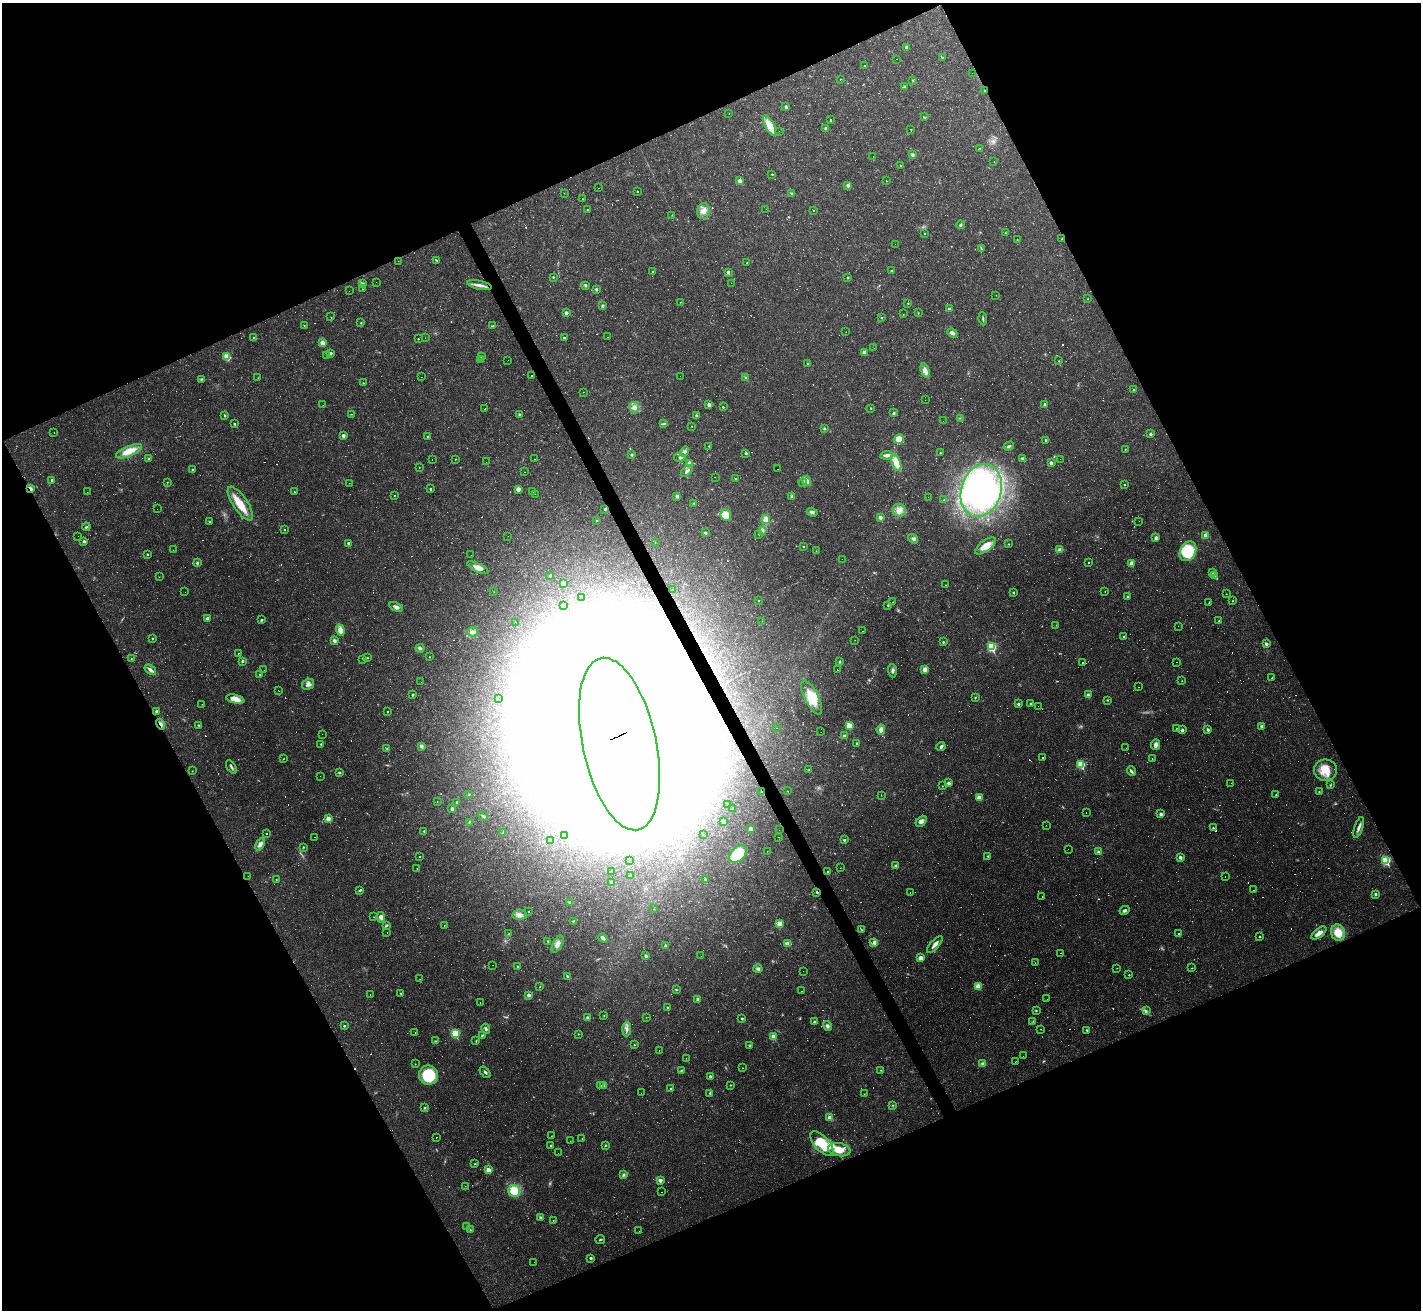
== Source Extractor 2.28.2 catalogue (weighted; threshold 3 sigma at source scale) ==
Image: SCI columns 1-5675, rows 284-5513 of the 5675 x 5664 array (HDU 1 of 3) = the unmasked area's bounding box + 8 px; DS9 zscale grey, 4 x 4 block average (1 PNG px = mean of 4 x 4 image px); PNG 1423 x 1312 px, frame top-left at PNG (2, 3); each listed source drawn as its Kron ellipse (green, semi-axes under 4 px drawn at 4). Shown black and unused: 45% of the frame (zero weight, under 2 of 3 exposures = <1% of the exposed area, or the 3 px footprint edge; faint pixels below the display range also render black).
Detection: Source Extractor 2.28.2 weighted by HDU 2 'WHT'. Background 0.0411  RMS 0.0068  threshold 0.0304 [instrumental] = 3 sigma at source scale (4.5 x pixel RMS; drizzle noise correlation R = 1.50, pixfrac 1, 0.05/0.05 arcsec/px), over >= 5 px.
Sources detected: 1336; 211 too faint to see at this stretch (4 x 4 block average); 93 inside a brighter object's white glare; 444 cosmic-ray / hot-pixel residue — neither listed nor drawn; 2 coinciding with a brighter row at this scale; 8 inside a brighter listed object's ellipse — not listed separately; of the other 578, all 500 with FLUX_AUTO >= 0.768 (the completeness limit of this list) listed and drawn (78 fainter detections not listed), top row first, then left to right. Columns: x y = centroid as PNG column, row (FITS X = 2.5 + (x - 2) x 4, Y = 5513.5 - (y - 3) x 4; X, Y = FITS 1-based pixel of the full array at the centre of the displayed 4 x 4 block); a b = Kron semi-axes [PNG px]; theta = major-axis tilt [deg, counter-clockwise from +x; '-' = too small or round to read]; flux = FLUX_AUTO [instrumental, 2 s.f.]
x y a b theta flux
907 47 2 2 - 18
942 57 2 2 - 5
896 59 2 2 - 9.2
865 66 2 2 - 3
972 73 2 2 - 1.8
840 79 2 2 - 2.4
913 80 2 2 - 3
904 87 2 2 - 8.5
985 91 2 2 - 4.9
786 107 2 2 - 11
729 113 2 2 - 1.5
925 117 2 2 - 3.2
830 120 2 2 - 6.7
769 125 11 5 -63 60
826 128 2 2 - 22
911 129 2 2 - 2
779 131 2 2 - 1.8
980 148 2 2 - 1.9
912 155 2 2 - 31
873 157 2 2 - 0.91
994 162 2 2 - 0.97
900 165 2 2 - 3.1
772 174 2 2 - 2.4
740 181 2 2 - 37
886 181 2 2 - 1.6
848 185 2 2 - 21
599 188 2 2 - 1.4
637 191 2 2 - 4
564 193 2 2 - 1.8
791 193 3 2 - 4.4
582 199 2 2 - 1.9
766 209 2 2 - 0.9
587 210 2 2 - 4.9
814 210 2 2 - 2.8
703 211 8 6 79 29
672 215 2 2 - 1
960 225 4 2 - 5.4
924 233 2 2 - 2.6
1005 233 2 2 - 4.1
1062 239 2 2 - 2.2
1017 240 2 2 - 2.2
895 244 2 2 - 12
981 249 3 2 - 4.4
436 260 4 2 - 4.1
398 261 2 2 - 1.1
747 263 2 2 - 3
891 271 2 2 - 3
652 272 2 2 - 4
728 272 2 2 - 15
553 277 2 2 - 4.4
848 277 2 2 - 8.2
376 282 2 2 - 0.97
731 283 2 2 - 1.1
363 284 2 2 - 13
479 285 13 3 -11 24
586 285 3 2 - 6.2
362 289 2 2 - 1.7
596 289 3 3 - 5.6
349 291 2 2 - 0.88
996 295 2 2 - 1.2
1088 299 2 2 - 1.5
680 302 2 2 - 1.5
908 303 2 2 - 3.2
602 306 3 3 - 6.6
949 309 2 2 - 16
566 313 2 2 - 25
918 313 2 2 - 1.7
903 314 2 2 - 1.1
331 317 2 2 - 1.2
882 318 2 2 - 8
983 319 7 2 -83 6.7
361 323 3 2 - 3.1
304 325 2 2 - 2.4
493 326 4 2 - 4
846 332 2 2 - 0.89
952 333 5 3 - 14
608 337 2 2 - 1.2
254 338 2 2 - 4.3
425 338 2 2 - 1.1
564 338 2 2 - 10
418 339 2 2 - 4
323 343 2 2 - 56
874 348 2 2 - 0.85
864 352 3 2 - 13
330 353 2 2 - 11
326 356 2 2 - 1.3
227 357 3 3 - 79
481 357 2 2 - 1.8
480 360 2 2 - 1.5
508 360 2 2 - 12
1059 361 2 2 - 3.1
808 364 2 2 - 2
925 371 7 4 -72 28
532 376 2 2 - 4.6
680 376 2 2 - 8.8
421 377 2 2 - 0.8
258 378 2 2 - 1.1
746 378 3 2 - 5.5
202 379 3 2 - 3.8
363 383 2 2 - 2.5
1133 389 2 2 - 3.5
583 392 2 2 - 1.1
925 400 2 2 - 1.2
1045 404 2 2 - 15
323 405 2 2 - 2.2
709 405 2 2 - 21
634 407 5 5 - 21
723 407 2 2 - 3.5
871 408 2 2 - 5.9
485 409 2 2 - 35
894 413 2 2 - 13
351 414 3 2 - 2
519 414 2 2 - 10
696 415 3 2 - 4.2
225 416 2 2 - 6.5
960 418 2 2 - 2
943 421 2 2 - 5
664 423 4 2 - 4.6
234 424 2 2 - 7
692 426 2 2 - 3.6
824 428 2 2 - 9.3
54 432 2 2 - 0.91
1150 434 2 2 - 11
343 436 2 2 - 21
427 437 2 2 - 4.2
899 439 5 4 - 75
1046 440 2 2 - 7
709 446 3 2 - 2.4
1009 446 5 2 - 7.4
1125 449 2 2 - 2.1
129 451 14 5 23 72
685 452 5 3 - 11
746 453 2 2 - 7.4
940 453 2 2 - 4.6
632 455 2 2 - 10
886 455 6 3 6 21
680 457 6 2 -3 6.6
149 458 3 2 - 4.4
432 459 2 2 - 1.7
455 459 2 2 - 2.2
535 459 2 2 - 1.1
1023 459 4 2 - 5.7
1060 459 2 2 - 0.83
486 462 2 2 - 1.1
896 462 9 4 -68 72
1051 463 2 2 - 29
689 464 2 2 - 32
419 467 2 2 - 1.8
778 469 2 2 - 36
193 470 2 2 - 9.2
687 471 7 3 44 14
525 472 2 2 - 1.5
715 477 2 2 - 0.8
735 478 2 2 - 75
52 480 2 2 - 13
806 481 5 4 - 32
167 482 2 2 - 2.2
349 483 2 2 - 0.98
803 483 4 2 - 3.9
1125 484 2 2 - 3.3
30 489 3 2 - 37
430 489 2 2 - 7.6
518 489 2 2 - 33
981 490 27 20 73 730
87 492 2 2 - 3.4
294 492 2 2 - 6.5
533 492 2 2 - 0.77
535 494 2 2 - 2.7
394 495 2 2 - 2.6
677 496 2 2 - 20
792 496 3 3 - 5.5
928 497 2 2 - 0.86
944 500 2 2 - 8.4
694 503 3 2 - 2.9
240 504 20 7 -56 90
157 509 2 2 - 1.1
605 509 2 2 - 8.3
899 510 6 6 - 27
812 512 5 3 - 10
726 515 6 5 - 52
880 517 2 2 - 23
597 520 2 2 - 3.3
766 520 4 4 - 25
1139 521 2 2 - 0.87
209 522 2 2 - 2.3
86 527 4 2 - 6.4
284 530 2 2 - 3.8
763 530 3 3 - 7.4
705 533 2 2 - 11
759 534 2 2 - 1.8
1206 535 2 2 - 48
78 536 2 2 - 2.9
508 536 2 2 - 2.6
1156 538 2 2 - 20
913 539 5 2 - 8.1
84 541 2 2 - 9.8
349 543 2 2 - 12
655 543 2 2 - 1
1009 544 2 2 - 1.8
804 546 2 2 - 6
986 546 12 5 36 49
173 550 2 2 - 1.9
1059 550 4 3 - 12
816 551 2 2 - 1.2
1188 551 10 7 60 170
147 554 2 2 - 8.2
471 555 2 2 - 40
842 559 2 2 - 13
1088 562 2 2 - 4.8
197 563 2 2 - 9.8
1131 563 2 2 - 24
478 568 12 4 -25 30
1212 572 2 2 - 5.2
550 575 3 2 - 2.3
1215 576 2 2 - 3
159 577 2 2 - 1.4
563 583 4 3 - 13
945 585 2 2 - 2.4
672 590 2 2 - 1.4
185 592 2 2 - 8.5
494 592 2 2 - 1.5
1105 592 2 2 - 1.4
1013 593 2 2 - 4.8
1226 594 2 2 - 1.6
581 597 2 2 - 2.1
1128 597 2 2 - 4.4
759 600 2 2 - 1.4
1233 601 2 2 - 2.1
893 602 2 2 - 2.1
1209 603 3 2 - 2.8
563 605 2 2 - 1
888 605 3 2 - 3.2
396 607 7 4 -22 14
207 618 2 2 - 14
262 620 3 2 - 4.9
762 621 2 2 - 1.4
1219 621 3 2 - 2.4
516 623 2 2 - 29
1056 625 2 2 - 1.1
1178 626 2 2 - 0.78
340 630 5 4 - 33
863 631 2 2 - 1.6
472 632 5 4 - 14
1123 637 2 2 - 6.5
152 638 2 2 - 3.8
334 640 3 3 - 12
855 640 2 2 - 0.83
943 642 2 2 - 6.1
1266 644 2 2 - 13
991 647 3 2 - 410
420 648 4 3 - 8.1
238 653 2 2 - 2.2
429 657 2 2 - 1.3
367 658 2 2 - 3.3
131 659 2 2 - 2.1
363 659 2 2 - 2.1
243 661 3 2 - 7.2
840 662 3 2 - 4.4
1176 662 2 2 - 1.9
1082 663 2 2 - 3.1
925 669 3 3 - 29
150 670 6 2 -38 18
264 670 2 2 - 1
837 670 2 2 - 60
892 671 7 3 -86 11
259 674 3 2 - 2.6
1272 678 2 2 - 11
1182 681 2 2 - 2.1
421 682 2 2 - 0.92
308 684 6 5 - 18
1139 687 2 2 - 2.4
278 690 2 2 - 3.4
413 694 2 2 - 7.6
1088 695 2 2 - 25
498 698 2 2 - 1.2
812 698 19 7 -63 100
975 698 3 2 - 2.8
235 699 9 3 -13 49
1107 700 2 2 - 3.5
1030 703 2 2 - 5.4
202 704 2 2 - 1.1
1018 704 2 2 - 9.1
1038 706 2 2 - 0.99
156 711 3 3 - 5.6
387 712 2 2 - 3.1
161 724 6 2 -60 13
198 725 2 2 - 3.2
849 726 3 2 - 83
1261 726 2 2 - 8.5
776 728 2 2 - 3.7
881 729 5 3 - 20
1177 729 2 2 - 2.4
1182 730 2 2 - 13
1208 730 2 2 - 13
821 732 2 2 - 0.97
322 734 2 2 - 0.81
844 736 3 3 - 7.5
856 743 2 2 - 3.8
321 744 2 2 - 2.6
619 744 88 37 -78 69000
1156 745 5 3 - 18
421 746 3 2 - 14
941 747 4 3 - 9.8
387 748 2 2 - 2.3
1126 748 2 2 - 0.96
1042 757 2 2 - 2.2
1152 758 2 2 - 1.6
283 759 2 2 - 1.3
1081 765 2 2 - 240
231 767 7 2 -57 7.6
809 770 2 2 - 2.6
1325 770 11 10 - 69
192 771 2 2 - 1.2
1131 771 5 2 - 9.3
340 773 3 2 - 4
320 776 2 2 - 0.88
948 783 2 2 - 22
1231 783 2 2 - 1
1330 785 3 2 - 3.3
942 786 2 2 - 2
788 791 2 2 - 1.8
761 792 2 2 - 2.4
1319 792 2 2 - 3.4
469 794 2 2 - 2.9
881 795 2 2 - 1.1
1276 795 2 2 - 2.3
979 798 2 2 - 68
437 801 2 2 - 1.5
457 802 2 2 - 5.4
728 804 2 2 - 2.2
733 808 2 2 - 3.5
452 809 3 2 - 10
1086 812 2 2 - 9.3
1161 814 2 2 - 20
483 816 5 2 - 6.6
328 819 2 2 - 69
921 821 6 4 47 14
469 822 3 2 - 3
723 822 2 2 - 16
1046 825 2 2 - 5.1
1359 827 11 3 72 17
1213 828 2 2 - 7.1
751 829 2 2 - 23
779 830 2 2 - 2.8
424 831 2 2 - 3.9
503 833 3 2 - 3.5
267 834 2 2 - 2.4
703 835 2 2 - 1.1
565 836 2 2 - 1.1
315 837 2 2 - 3.2
778 837 2 2 - 0.83
551 840 2 2 - 41
844 840 2 2 - 8.3
260 844 7 4 59 20
303 847 2 2 - 4.6
1068 849 2 2 - 4.8
767 851 2 2 - 1.7
1099 852 4 3 - 7.6
738 854 10 6 46 190
988 856 2 2 - 3.1
420 857 2 2 - 4.2
1180 857 2 2 - 39
629 860 2 2 - 2.7
1386 860 3 2 - 390
895 866 2 2 - 11
840 868 2 2 - 1
417 869 2 2 - 1.3
611 871 2 2 - 1.9
828 872 2 2 - 8.6
248 876 2 2 - 0.98
631 876 2 2 - 24
1225 877 2 2 - 0.93
276 879 2 2 - 2
705 880 2 2 - 12
612 882 2 2 - 13
360 890 4 2 - 5.6
1254 890 2 2 - 90
817 892 2 2 - 6.6
910 892 2 2 - 21
1375 894 2 2 - 8.7
1042 896 2 2 - 6.4
570 903 2 2 - 16
654 909 2 2 - 1.3
1125 910 5 3 - 9.9
529 911 2 2 - 4.6
520 915 7 5 9 22
374 917 2 2 - 1.3
381 917 5 4 - 20
573 921 2 2 - 7
780 924 3 2 - 68
444 925 2 2 - 2.1
386 926 3 2 - 7.1
861 930 3 2 - 3
387 932 2 2 - 1.3
509 933 2 2 - 2.1
1179 933 2 2 - 24
1319 933 9 4 38 30
1338 933 8 7 - 67
1260 937 2 2 - 3.4
603 938 5 2 - 13
548 941 2 2 - 6.7
874 942 4 3 - 13
788 943 4 2 - 24
557 944 9 4 62 24
935 944 10 3 48 23
666 946 2 2 - 22
1060 953 2 2 - 5.7
646 956 2 2 - 15
701 956 2 2 - 2.2
921 958 2 2 - 47
1035 963 2 2 - 1.2
493 965 2 2 - 0.94
518 967 2 2 - 6
1117 968 2 2 - 1.2
1192 968 3 2 - 2
758 969 4 4 - 10
803 971 2 2 - 28
1129 975 2 2 - 3.2
567 976 2 2 - 7.1
420 979 2 2 - 0.81
978 986 3 2 - 51
540 987 2 2 - 1.8
676 990 2 2 - 4
801 991 2 2 - 5.7
401 993 2 2 - 5.9
370 994 2 2 - 2
529 995 2 2 - 18
698 999 2 2 - 23
1047 999 2 2 - 0.8
480 1002 2 2 - 1.1
667 1007 2 2 - 4
1036 1011 3 2 - 2.7
1146 1011 3 2 - 4.5
604 1016 2 2 - 1.8
646 1017 2 2 - 1
588 1018 2 2 - 17
742 1019 2 2 - 6.4
1033 1021 2 2 - 2
814 1022 3 2 - 4.2
344 1026 2 2 - 9.8
827 1026 5 4 - 11
486 1029 5 3 - 8.7
627 1029 7 3 87 14
1041 1029 2 2 - 1.3
1087 1030 3 2 - 4.9
415 1033 2 2 - 1
455 1033 2 2 - 290
578 1034 2 2 - 2.1
482 1035 4 2 - 5
773 1037 2 2 - 77
435 1041 3 2 - 2.6
476 1041 2 2 - 1.5
634 1045 2 2 - 2.9
749 1045 3 2 - 4.6
659 1050 2 2 - 1.4
1023 1056 2 2 - 0.97
686 1058 2 2 - 0.96
1015 1062 2 2 - 1.8
415 1064 2 2 - 1.4
983 1064 3 3 - 13
743 1068 2 2 - 2.1
681 1070 3 2 - 2.8
881 1070 2 2 - 2.4
485 1072 7 3 -49 8.1
428 1075 9 9 - 190
710 1076 2 2 - 7.8
601 1085 2 2 - 1.8
604 1085 2 2 - 4.4
730 1085 2 2 - 2.7
671 1089 3 2 - 3.7
641 1093 2 2 - 4.8
709 1093 4 2 - 4.6
864 1094 2 2 - 1.3
892 1105 2 2 - 2.8
425 1108 3 2 - 4.6
830 1118 2 2 - 62
552 1136 2 2 - 0.9
436 1138 2 2 - 2.7
582 1139 2 2 - 1.2
570 1141 2 2 - 1.2
822 1144 15 7 -48 160
550 1146 2 2 - 4.1
605 1146 3 2 - 3
839 1150 11 6 -11 57
558 1153 2 2 - 1.9
475 1164 3 2 - 2.8
488 1170 2 2 - 46
624 1175 4 2 - 6.5
660 1180 2 2 - 29
465 1186 2 2 - 1.3
514 1191 6 6 - 88
661 1192 2 2 - 4.5
540 1217 4 2 - 5.3
553 1220 2 2 - 2.2
467 1227 2 2 - 1.4
470 1230 3 2 - 2.9
639 1231 2 2 - 2.8
600 1239 5 2 - 3.8
591 1258 2 2 - 9.8
534 1262 2 2 - 1.3
Overlapping masked pixels (flux is a lower limit): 6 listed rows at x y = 985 91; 30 489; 161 724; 619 744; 761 792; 817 892
Diffuse or blended objects may show on this block-average render without a row.